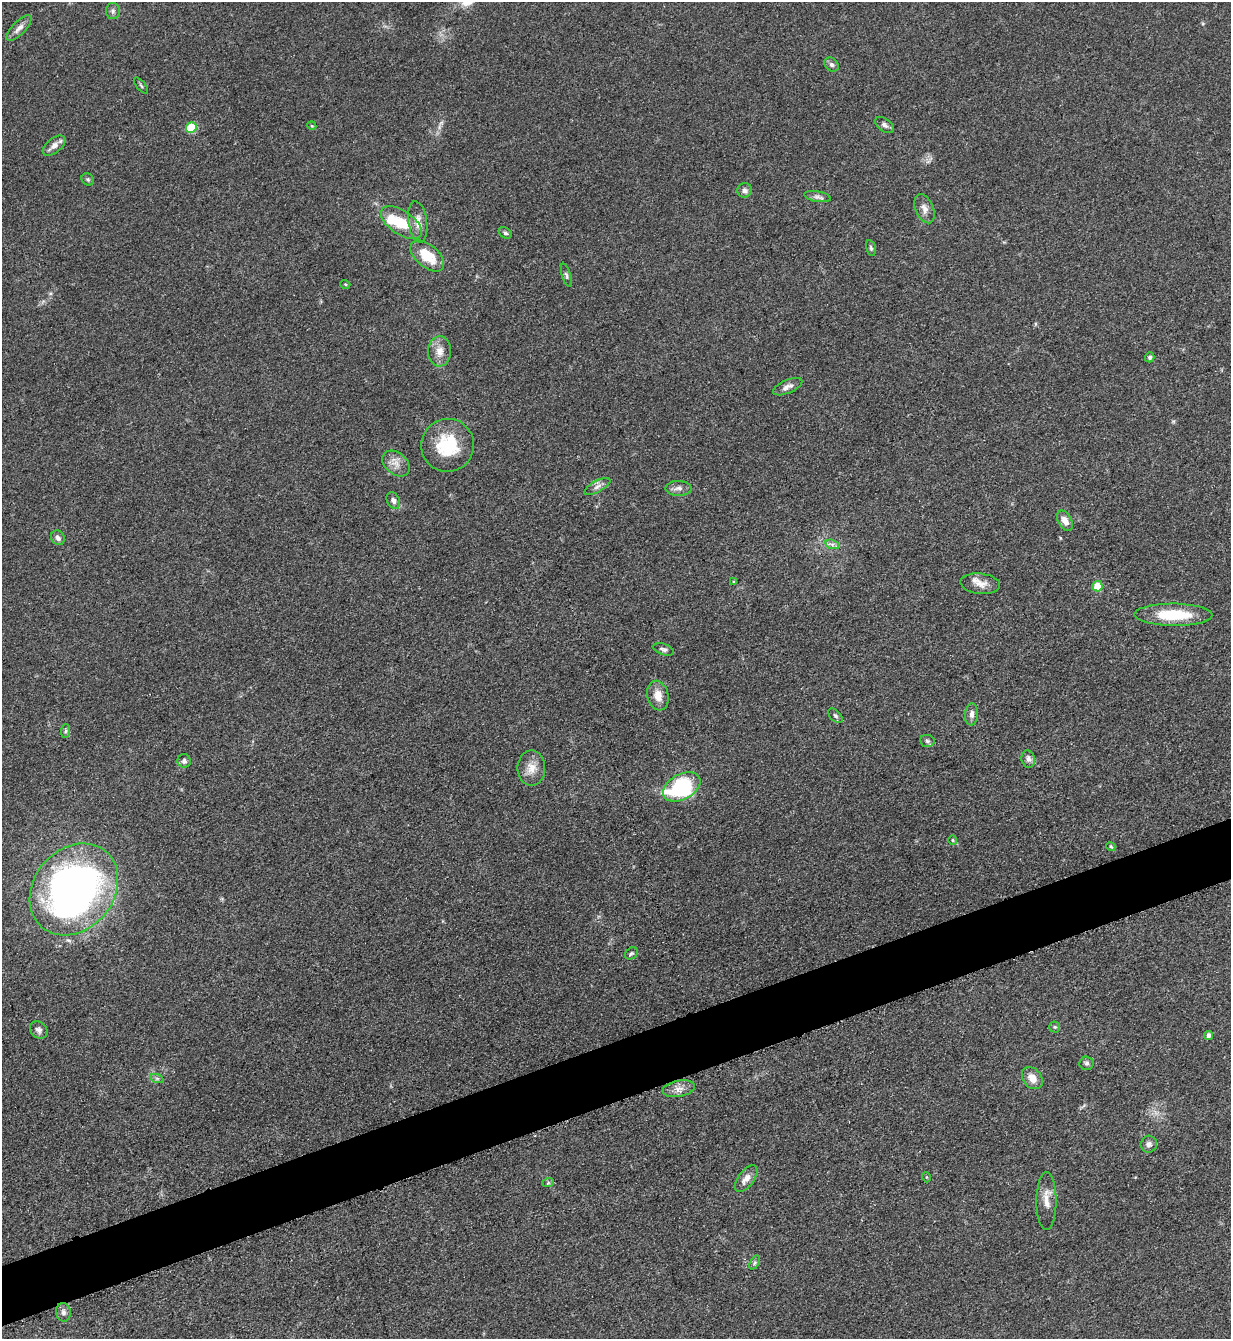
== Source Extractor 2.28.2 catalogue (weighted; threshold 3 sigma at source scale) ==
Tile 7 of 4 x 4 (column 3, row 2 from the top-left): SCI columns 2739-3967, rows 2684-4020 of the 5351 x 5363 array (HDU 1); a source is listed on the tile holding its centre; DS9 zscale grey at full resolution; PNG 1233 x 1341 px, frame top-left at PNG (2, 2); each listed source drawn as its Kron ellipse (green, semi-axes under 4 px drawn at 4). Shown black and unused: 4% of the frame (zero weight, under 3 of 5 exposures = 1% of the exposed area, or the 3 px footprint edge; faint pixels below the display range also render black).
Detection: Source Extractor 2.28.2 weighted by HDU 2 'WHT'; one run over the whole footprint, this tile lists its part. Background 0.0603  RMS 0.0063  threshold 0.0283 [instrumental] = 3 sigma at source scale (4.5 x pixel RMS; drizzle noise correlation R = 1.50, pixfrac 1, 0.05/0.05 arcsec/px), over >= 5 px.
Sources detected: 63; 1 inside a brighter object's white glare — neither listed nor drawn; the other 62 listed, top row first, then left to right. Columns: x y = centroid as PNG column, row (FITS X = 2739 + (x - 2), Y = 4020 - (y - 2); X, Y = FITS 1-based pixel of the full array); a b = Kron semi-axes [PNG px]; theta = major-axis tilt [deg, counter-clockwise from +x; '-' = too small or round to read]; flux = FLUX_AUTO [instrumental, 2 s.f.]
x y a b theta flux
113 11 8 7 - 1.8
19 28 17 6 46 3.7
832 65 8 6 -44 1.9
141 86 10 3 -50 0.91
884 125 10 6 -38 2.1
312 126 4 3 - 0.56
191 128 5 5 - 28
54 146 13 7 39 4.3
88 179 7 5 -45 1.1
744 190 7 7 - 2.1
817 197 13 5 -10 2.5
924 209 15 9 -68 4.4
418 222 21 9 -82 6.4
401 223 23 11 -35 19
505 233 7 5 -35 1.4
871 248 8 4 -76 1.1
427 256 20 11 -41 16
566 275 12 4 -74 1.4
345 284 5 3 - 0.64
440 351 15 11 -89 6.5
1150 357 5 4 - 1.3
788 387 16 6 23 3.3
448 445 26 26 - 30
396 463 15 10 -40 5.6
597 486 14 5 29 2.8
679 488 13 7 0 3.3
393 501 9 6 -62 2.3
1065 521 11 6 -61 4.6
58 538 7 6 - 2.3
832 544 7 4 -18 1.7
734 582 4 4 - 0.82
980 584 20 10 -6 6.5
1097 586 5 5 - 15
1173 615 39 11 -1 26
663 649 11 5 -19 1.8
658 695 15 10 -77 7.2
972 714 11 6 85 2.9
835 716 8 5 -45 1.4
65 731 7 4 88 1.1
927 741 7 6 - 1.5
1028 759 9 6 -79 2.5
184 761 6 6 - 2.2
531 768 17 14 -90 7.6
682 787 20 12 28 69
953 840 5 4 - 0.78
1111 846 5 4 - 0.95
74 889 49 40 50 300
631 953 7 5 37 1.3
1055 1027 5 5 - 0.94
39 1030 10 7 -43 2.4
1209 1035 4 4 - 2.3
1087 1063 7 7 - 1.7
1032 1078 12 9 -52 6.2
157 1079 7 4 -19 1.1
679 1089 16 8 10 4.8
1149 1144 8 8 - 2.3
926 1177 5 3 - 0.6
746 1179 16 8 52 4.9
548 1183 6 4 19 0.93
1046 1201 29 10 90 7.3
755 1262 8 4 59 1.2
63 1312 9 7 -81 2.4